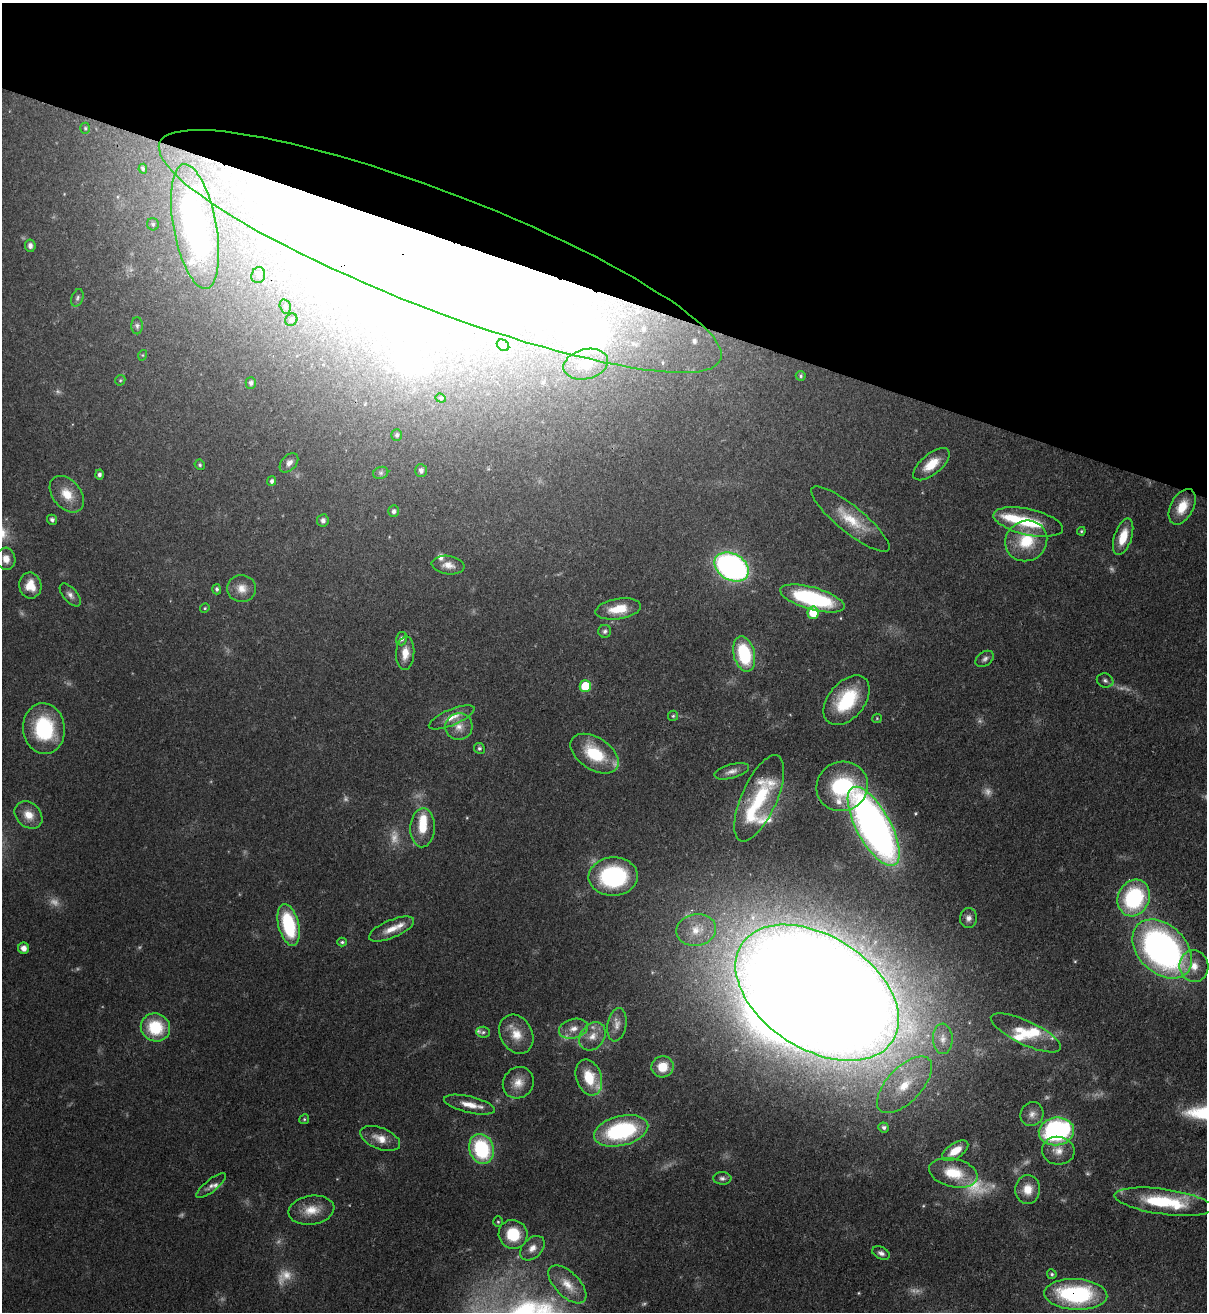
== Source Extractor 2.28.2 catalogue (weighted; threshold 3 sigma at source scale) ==
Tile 2 of 4 x 4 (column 2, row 1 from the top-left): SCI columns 1549-2753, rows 3967-5276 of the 5380 x 5306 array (HDU 1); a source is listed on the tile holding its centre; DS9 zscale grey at full resolution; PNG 1209 x 1314 px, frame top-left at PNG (2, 3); each listed source drawn as its Kron ellipse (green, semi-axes under 4 px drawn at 4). Shown black and unused: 22% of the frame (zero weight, under 3 of 4 exposures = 7% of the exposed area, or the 3 px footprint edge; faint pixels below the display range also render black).
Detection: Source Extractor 2.28.2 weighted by HDU 2 'WHT'; one run over the whole footprint, this tile lists its part. Background 0.0854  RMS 0.004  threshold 0.0178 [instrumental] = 3 sigma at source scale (4.5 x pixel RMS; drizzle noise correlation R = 1.50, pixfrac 1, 0.05/0.05 arcsec/px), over >= 5 px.
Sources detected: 159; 20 too faint to see at this stretch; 8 inside a brighter object's white glare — neither listed nor drawn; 17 inside a brighter listed object's ellipse — not listed separately; the other 114 listed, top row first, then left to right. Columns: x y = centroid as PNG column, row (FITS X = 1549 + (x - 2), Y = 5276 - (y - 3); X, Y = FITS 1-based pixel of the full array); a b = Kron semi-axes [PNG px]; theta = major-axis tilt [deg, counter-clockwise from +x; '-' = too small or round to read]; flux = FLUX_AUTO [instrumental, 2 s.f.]
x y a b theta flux
85 128 5 4 - 0.58
143 169 5 3 - 0.63
153 224 6 6 - 0.87
195 227 63 21 -79 150
30 246 6 5 - 1.8
440 251 301 58 -21 460
258 275 8 7 - 1.5
77 298 9 5 69 1.1
285 306 7 5 -75 1
291 320 6 5 - 0.88
137 326 8 5 -89 0.99
503 345 7 5 -38 1.7
143 355 5 3 - 0.36
586 364 23 15 14 11
801 376 5 4 - 0.69
120 380 5 4 - 0.58
251 383 6 5 - 1.2
441 398 5 4 - 0.55
397 435 6 5 - 0.82
289 463 11 7 47 2.2
931 464 22 10 40 8.2
200 465 5 5 - 0.67
421 470 6 5 - 1.7
381 473 8 6 21 0.93
99 475 5 4 - 0.97
272 481 5 4 - 1.1
67 494 21 14 -50 8
1182 507 19 11 62 8.1
394 511 6 5 - 1.2
850 519 49 13 -39 13
52 520 5 5 - 1.2
323 520 6 6 - 1.5
1028 522 35 13 -13 19
1081 531 4 4 - 0.53
1123 537 19 8 72 8.6
1026 541 21 20 - 15
6 559 11 9 -79 3.8
448 565 16 9 -8 3.5
732 567 18 13 -30 130
30 585 13 11 -81 6.7
242 588 14 13 - 4.6
217 589 5 4 - 0.88
70 595 14 7 -49 2
812 598 33 11 -16 44
205 608 5 4 - 0.46
618 609 23 10 9 8.9
813 613 6 5 - 9.5
605 631 6 6 - 0.98
401 639 7 5 75 1.5
405 653 17 9 86 5.3
744 654 18 10 -76 27
985 659 10 7 35 1.5
1105 681 8 7 - 1.3
585 686 6 5 - 15
847 700 28 18 50 25
673 716 5 5 - 0.65
452 717 24 8 23 4.9
877 718 5 4 - 0.42
459 727 14 13 - 4.5
44 729 25 21 -83 31
479 748 5 5 - 0.81
595 754 27 16 -33 19
732 771 18 7 15 2.5
842 786 26 24 26 36
759 798 46 17 66 24
28 815 15 12 -43 5.4
874 826 44 17 -61 250
423 828 19 12 87 9.3
613 876 24 19 2 46
1134 898 19 15 66 44
968 918 10 8 81 2.1
289 925 21 10 -76 30
392 929 24 9 23 5.6
696 930 20 16 9 8.7
342 942 5 4 - 0.7
24 948 5 5 - 2.7
1162 949 34 24 -45 180
1194 966 16 14 -81 6.2
817 993 90 56 -33 2400
617 1025 17 9 79 3.4
155 1027 15 13 -28 19
573 1029 15 9 15 4
483 1032 7 5 -3 0.93
1026 1033 38 12 -25 11
516 1034 20 16 -61 7.6
592 1036 15 12 51 5
943 1039 15 10 -88 3.8
662 1067 11 10 - 8.5
589 1077 18 12 -71 13
518 1083 16 15 - 5.8
904 1085 35 17 46 19
469 1105 26 8 -13 5.8
1032 1114 12 11 - 2.8
304 1119 5 4 - 0.55
884 1127 5 5 - 1.1
621 1131 28 15 14 46
1056 1131 18 14 8 78
380 1138 21 10 -21 5.4
481 1149 15 12 -72 34
955 1151 15 7 34 5.9
1058 1151 16 14 -5 5
953 1173 24 14 -13 12
722 1178 9 6 -3 1.3
211 1186 18 6 39 2.1
1028 1189 14 12 86 6
1164 1202 50 12 -8 28
311 1210 23 14 9 7.7
498 1222 5 4 - 0.62
513 1234 14 14 - 15
532 1248 14 9 46 3.7
881 1253 9 6 -25 1.5
1052 1274 5 4 - 0.68
567 1284 24 12 -45 7.1
1076 1294 31 15 -3 47
Overlapping masked pixels (flux is a lower limit): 4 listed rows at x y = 195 227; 440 251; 817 993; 1076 1294